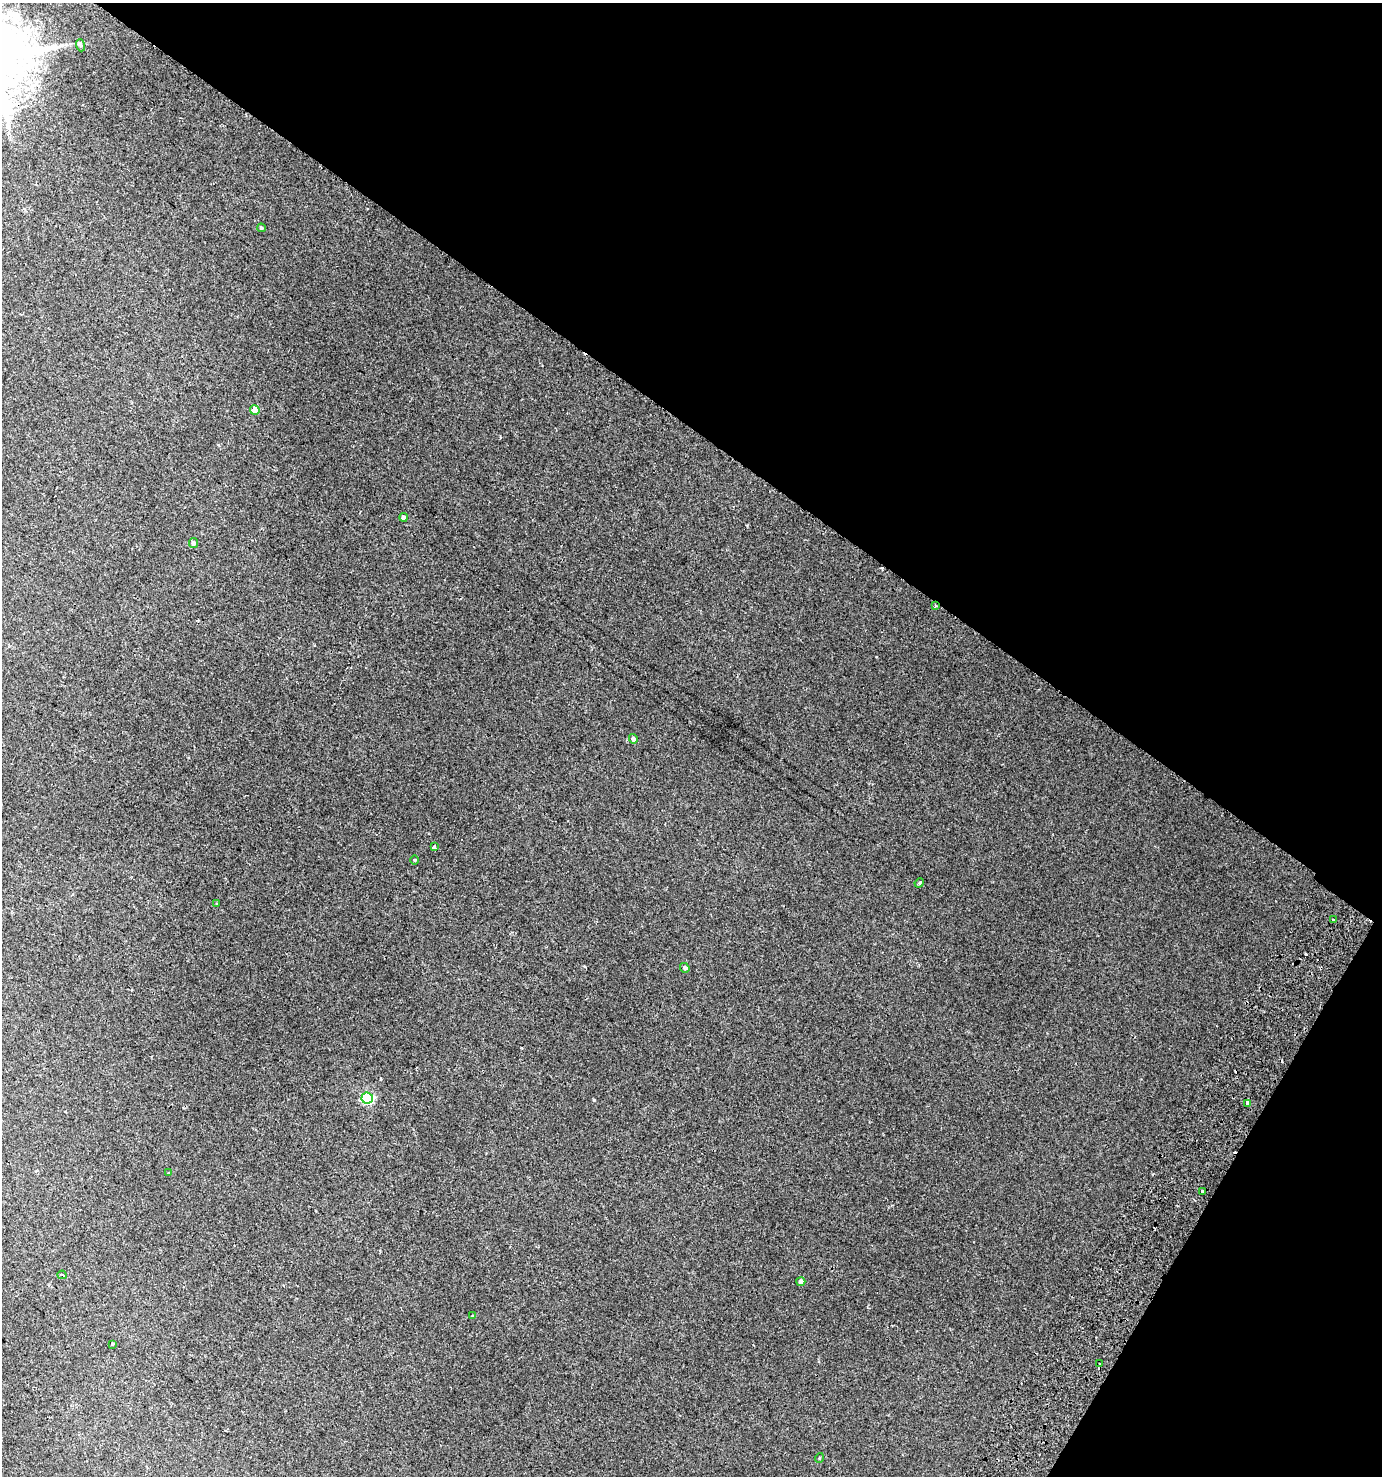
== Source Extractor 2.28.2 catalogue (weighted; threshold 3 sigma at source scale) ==
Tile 8 of 4 x 4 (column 4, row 2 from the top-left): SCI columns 4392-5771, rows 3000-4473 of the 6090 x 5992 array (HDU 1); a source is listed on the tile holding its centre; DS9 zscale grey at full resolution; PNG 1384 x 1478 px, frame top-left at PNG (2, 3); each listed source drawn as its Kron ellipse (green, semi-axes under 4 px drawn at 4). Shown black and unused: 34% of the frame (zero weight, under 2 of 3 exposures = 4% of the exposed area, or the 3 px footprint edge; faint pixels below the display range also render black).
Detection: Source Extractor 2.28.2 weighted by HDU 2 'WHT'; one run over the whole footprint, this tile lists its part. Background 0.00663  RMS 0.0036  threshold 0.0161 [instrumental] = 3 sigma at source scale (4.5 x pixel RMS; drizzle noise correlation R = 1.50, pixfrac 1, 0.0396/0.0396 arcsec/px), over >= 5 px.
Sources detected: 26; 3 cosmic-ray / hot-pixel residue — neither listed nor drawn; the other 23 listed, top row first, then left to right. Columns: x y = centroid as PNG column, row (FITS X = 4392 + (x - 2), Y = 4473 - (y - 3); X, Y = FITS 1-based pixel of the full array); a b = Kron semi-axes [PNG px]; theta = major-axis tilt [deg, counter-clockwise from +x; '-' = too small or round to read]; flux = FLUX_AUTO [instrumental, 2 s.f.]
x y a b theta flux
80 45 6 4 -70 0.54
261 228 4 3 - 0.44
255 410 5 4 - 3.3
403 517 4 4 - 0.9
193 543 5 4 - 1.1
935 606 3 3 - 0.3
633 739 5 4 - 0.88
434 847 4 3 - 1.9
415 860 5 3 - 0.3
919 883 5 4 - 0.41
217 904 3 3 - 0.45
1333 919 3 3 - 0.79
685 968 5 4 - 0.64
367 1098 6 5 - 32
1248 1103 4 3 - 8.7
169 1173 3 3 - 0.48
1203 1191 3 3 - 0.86
62 1275 4 3 - 0.88
801 1281 4 4 - 1.1
472 1316 4 2 - 0.27
112 1344 3 3 - 1.2
1099 1364 3 2 - 0.32
819 1458 5 3 - 0.26
Overlapping masked pixels (flux is a lower limit): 1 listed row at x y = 935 606